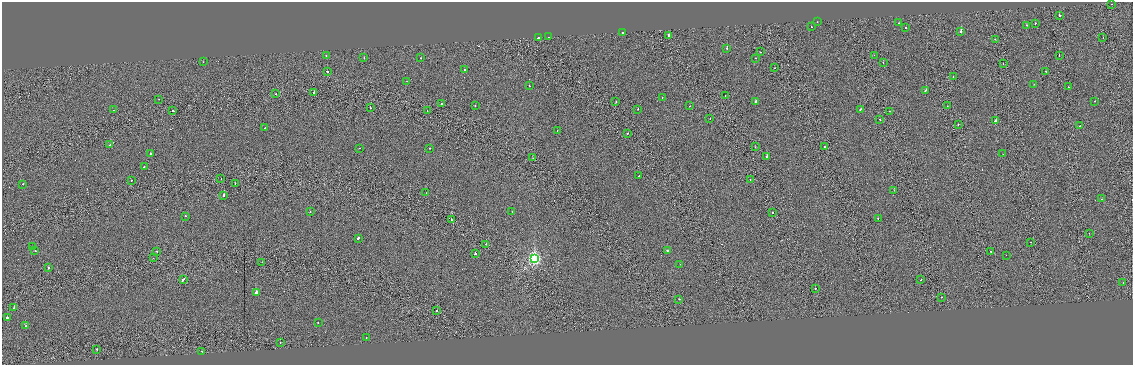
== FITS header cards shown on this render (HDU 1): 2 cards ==
NAXIS1  =                 2261
NAXIS2  =                  726

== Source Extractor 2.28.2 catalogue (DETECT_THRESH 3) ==
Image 2261 x 726 px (HDU 1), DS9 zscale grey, zoomed out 1/2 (1 PNG px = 2 x 2 image px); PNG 1135 x 367 px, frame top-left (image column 1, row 726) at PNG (2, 2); each listed source drawn as its Kron ellipse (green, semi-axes under 4 px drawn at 4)
Background -2.28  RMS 0.92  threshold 2.75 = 3 sigma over >= 5 px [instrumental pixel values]
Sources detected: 129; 8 cannot appear on this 1/2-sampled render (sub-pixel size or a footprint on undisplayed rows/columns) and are neither listed nor drawn; the other 121 listed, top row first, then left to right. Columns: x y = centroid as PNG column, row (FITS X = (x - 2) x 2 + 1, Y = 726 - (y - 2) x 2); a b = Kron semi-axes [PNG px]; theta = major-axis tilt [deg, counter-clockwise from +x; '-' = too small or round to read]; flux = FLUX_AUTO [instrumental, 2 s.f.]
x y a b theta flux
1111 4 2 1 - 270
1059 15 2 2 - 460
817 22 2 1 - 350
899 23 2 2 - 210
1035 23 2 2 - 510
1027 25 2 1 - 720
811 27 2 2 - 320
906 28 2 2 - 550
961 31 2 2 - 3900
623 32 2 2 - 430
669 36 3 2 - 1300
548 37 2 1 - 190
538 38 2 2 - 1100
1103 38 2 1 - 160
995 39 2 1 - 190
727 48 2 2 - 770
760 52 2 1 - 1400
874 55 2 1 - 260
326 56 2 1 - 340
1059 56 2 1 - 650
364 58 2 2 - 560
421 58 2 2 - 450
755 58 2 2 - 590
203 62 2 1 - 230
883 63 2 1 - 800
1003 64 2 1 - 180
775 68 2 1 - 130
465 70 2 2 - 590
327 71 2 2 - 990
1046 71 2 2 - 280
953 77 2 1 - 620
407 81 2 1 - 250
1034 84 2 1 - 260
529 86 2 2 - 720
1068 87 2 1 - 240
926 90 2 2 - 2000
314 92 2 2 - 5700
276 94 2 1 - 540
725 96 2 1 - 200
662 97 2 2 - 320
159 99 2 1 - 140
616 101 2 2 - 310
1095 101 2 1 - 420
755 102 2 2 - 1400
442 104 2 2 - 770
475 105 2 2 - 1100
690 106 2 1 - 500
947 106 2 1 - 500
370 108 2 2 - 530
638 109 2 1 - 570
114 110 2 1 - 440
860 110 2 2 - 1000
173 111 2 2 - 1100
427 111 2 1 - 270
889 111 2 1 - 230
710 119 2 1 - 380
880 119 2 2 - 660
996 121 2 2 - 3900
958 124 2 1 - 430
1079 126 2 1 - 200
265 128 2 1 - 250
557 131 2 1 - 200
628 133 2 1 - 1000
110 145 2 2 - 1200
755 147 2 1 - 280
825 147 2 1 - 760
360 148 2 2 - 180
430 148 2 1 - 270
150 153 2 2 - 280
1003 154 2 1 - 110
767 156 2 2 - 3800
533 158 2 1 - 340
144 167 2 2 - 400
639 176 2 2 - 650
221 179 2 1 - 340
131 180 2 2 - 230
750 180 2 1 - 440
23 184 2 2 - 630
235 184 2 2 - 340
894 190 2 1 - 440
426 193 2 1 - 160
224 195 2 2 - 2100
1102 199 2 2 - 200
512 211 2 1 - 350
310 212 2 2 - 240
773 213 2 1 - 390
185 216 2 2 - 620
878 218 2 2 - 1700
451 220 2 1 - 5200
1089 233 2 1 - 330
358 238 2 2 - 1200
1031 242 2 1 - 450
486 244 2 1 - 400
33 247 2 1 - 550
35 251 2 2 - 870
157 251 2 2 - 450
667 251 3 2 - 1100
991 251 2 1 - 1000
475 254 2 2 - 1800
1006 255 2 1 - 280
153 258 2 1 - 260
534 259 4 4 - 35000
262 262 2 1 - 440
680 264 2 1 - 120
48 268 2 2 - 720
183 279 3 2 - 2400
921 280 2 1 - 240
1123 282 2 1 - 170
815 289 2 1 - 1300
256 293 3 2 - 10000
942 297 2 1 - 650
679 299 2 2 - 450
14 307 2 1 - 530
437 311 2 1 - 5200
7 318 2 2 - 1400
318 323 2 2 - 370
26 326 2 1 - 690
366 338 2 1 - 150
280 342 2 1 - 290
97 349 2 2 - 670
201 351 2 2 - 360
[8 sub-pixel or undisplayed-footprint detections neither listed nor drawn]